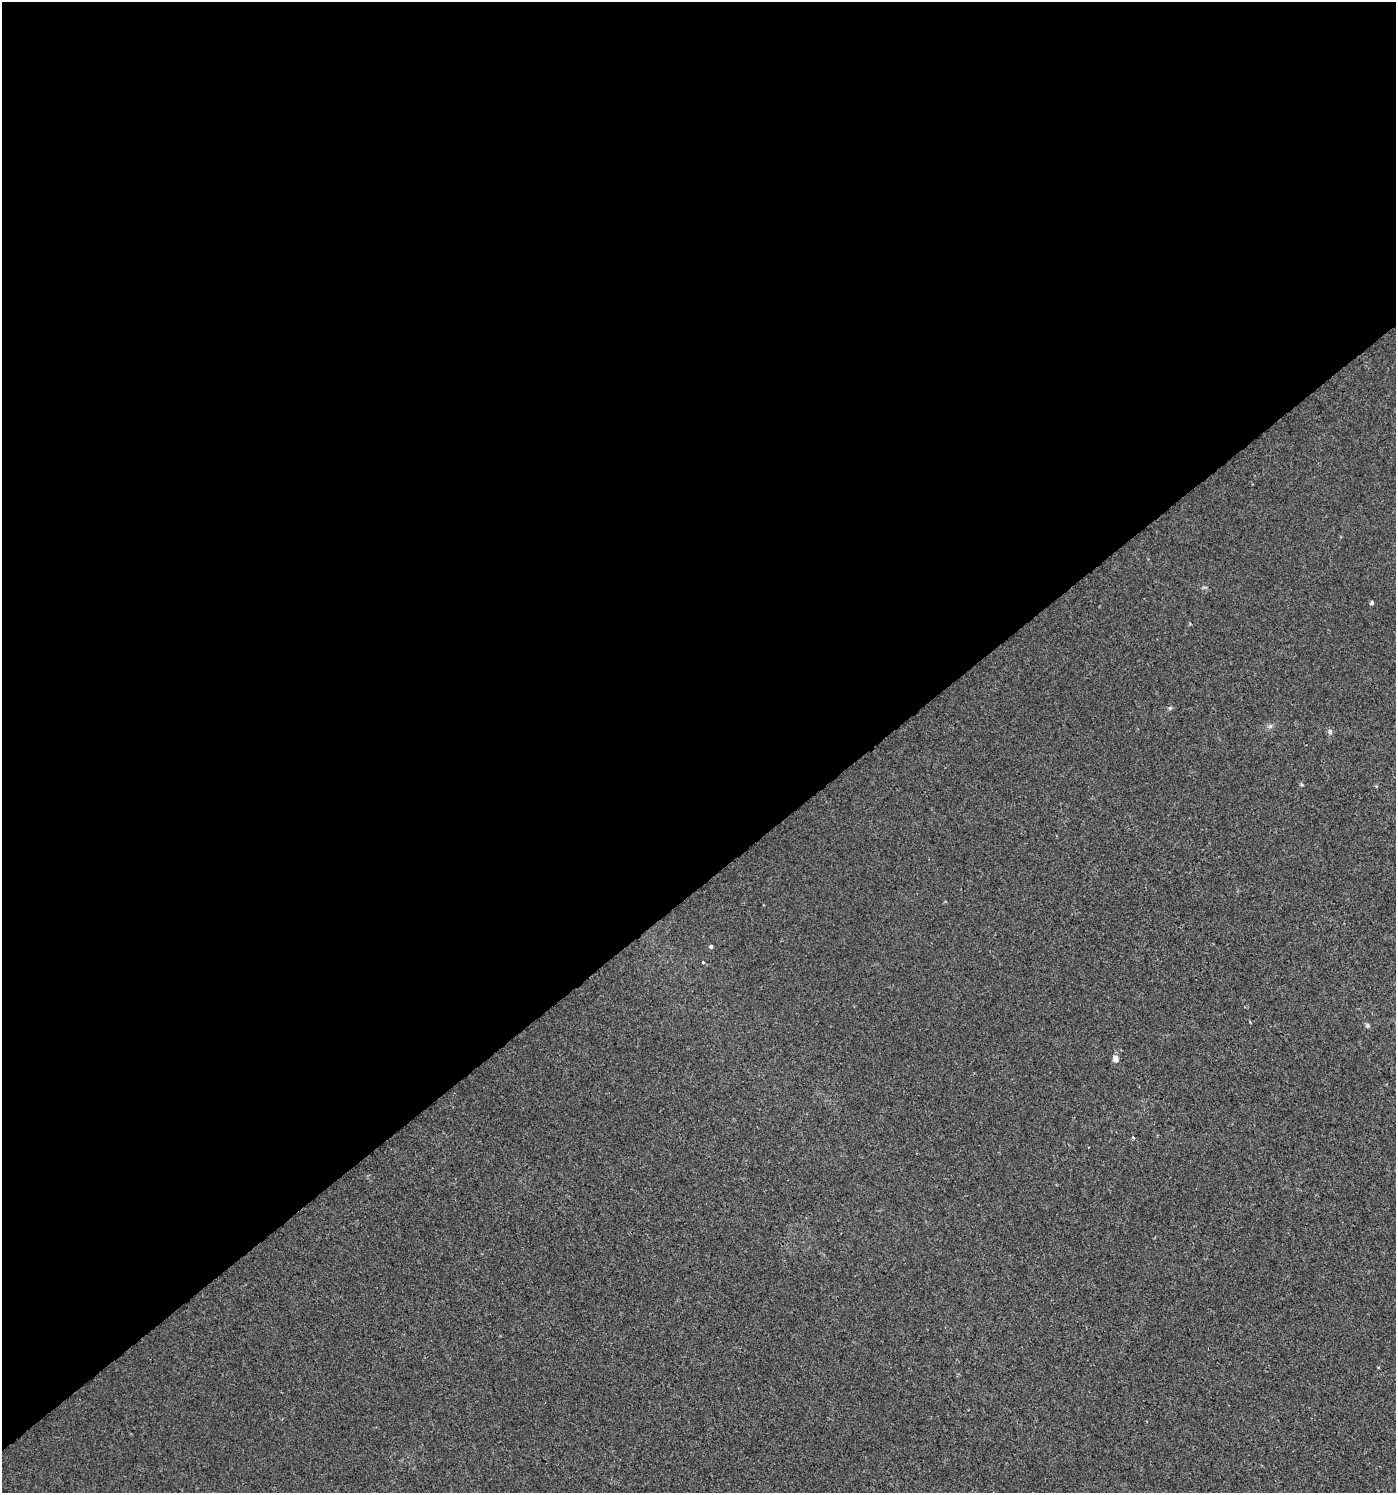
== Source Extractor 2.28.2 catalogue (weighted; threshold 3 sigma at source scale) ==
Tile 2 of 4 x 4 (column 2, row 1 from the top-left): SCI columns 1607-3000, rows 4480-5970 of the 5921 x 5985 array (HDU 1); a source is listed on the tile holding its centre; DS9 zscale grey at full resolution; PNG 1398 x 1495 px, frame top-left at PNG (2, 2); no overlay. Shown black and unused: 59% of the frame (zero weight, under 2 of 3 exposures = <1% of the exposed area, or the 3 px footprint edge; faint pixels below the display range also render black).
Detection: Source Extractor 2.28.2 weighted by HDU 2 'WHT'; one run over the whole footprint, this tile lists its part. Background 0.00424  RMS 0.0034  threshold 0.0154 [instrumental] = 3 sigma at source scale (4.5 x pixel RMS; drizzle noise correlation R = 1.50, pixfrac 1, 0.0396/0.0396 arcsec/px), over >= 5 px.
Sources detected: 9; all 9 listed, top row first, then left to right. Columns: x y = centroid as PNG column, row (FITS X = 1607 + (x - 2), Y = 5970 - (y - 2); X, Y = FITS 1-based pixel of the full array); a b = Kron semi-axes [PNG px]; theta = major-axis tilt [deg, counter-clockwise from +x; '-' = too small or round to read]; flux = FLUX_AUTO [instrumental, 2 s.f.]
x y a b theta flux
1372 603 4 3 - 1.2
1170 708 6 4 45 0.47
1270 726 7 5 44 0.77
1330 732 8 5 -74 0.82
711 947 5 5 - 0.58
703 962 4 2 - 0.27
1367 1025 6 5 - 0.57
1115 1059 9 7 -70 1.4
1133 1137 4 3 - 0.36